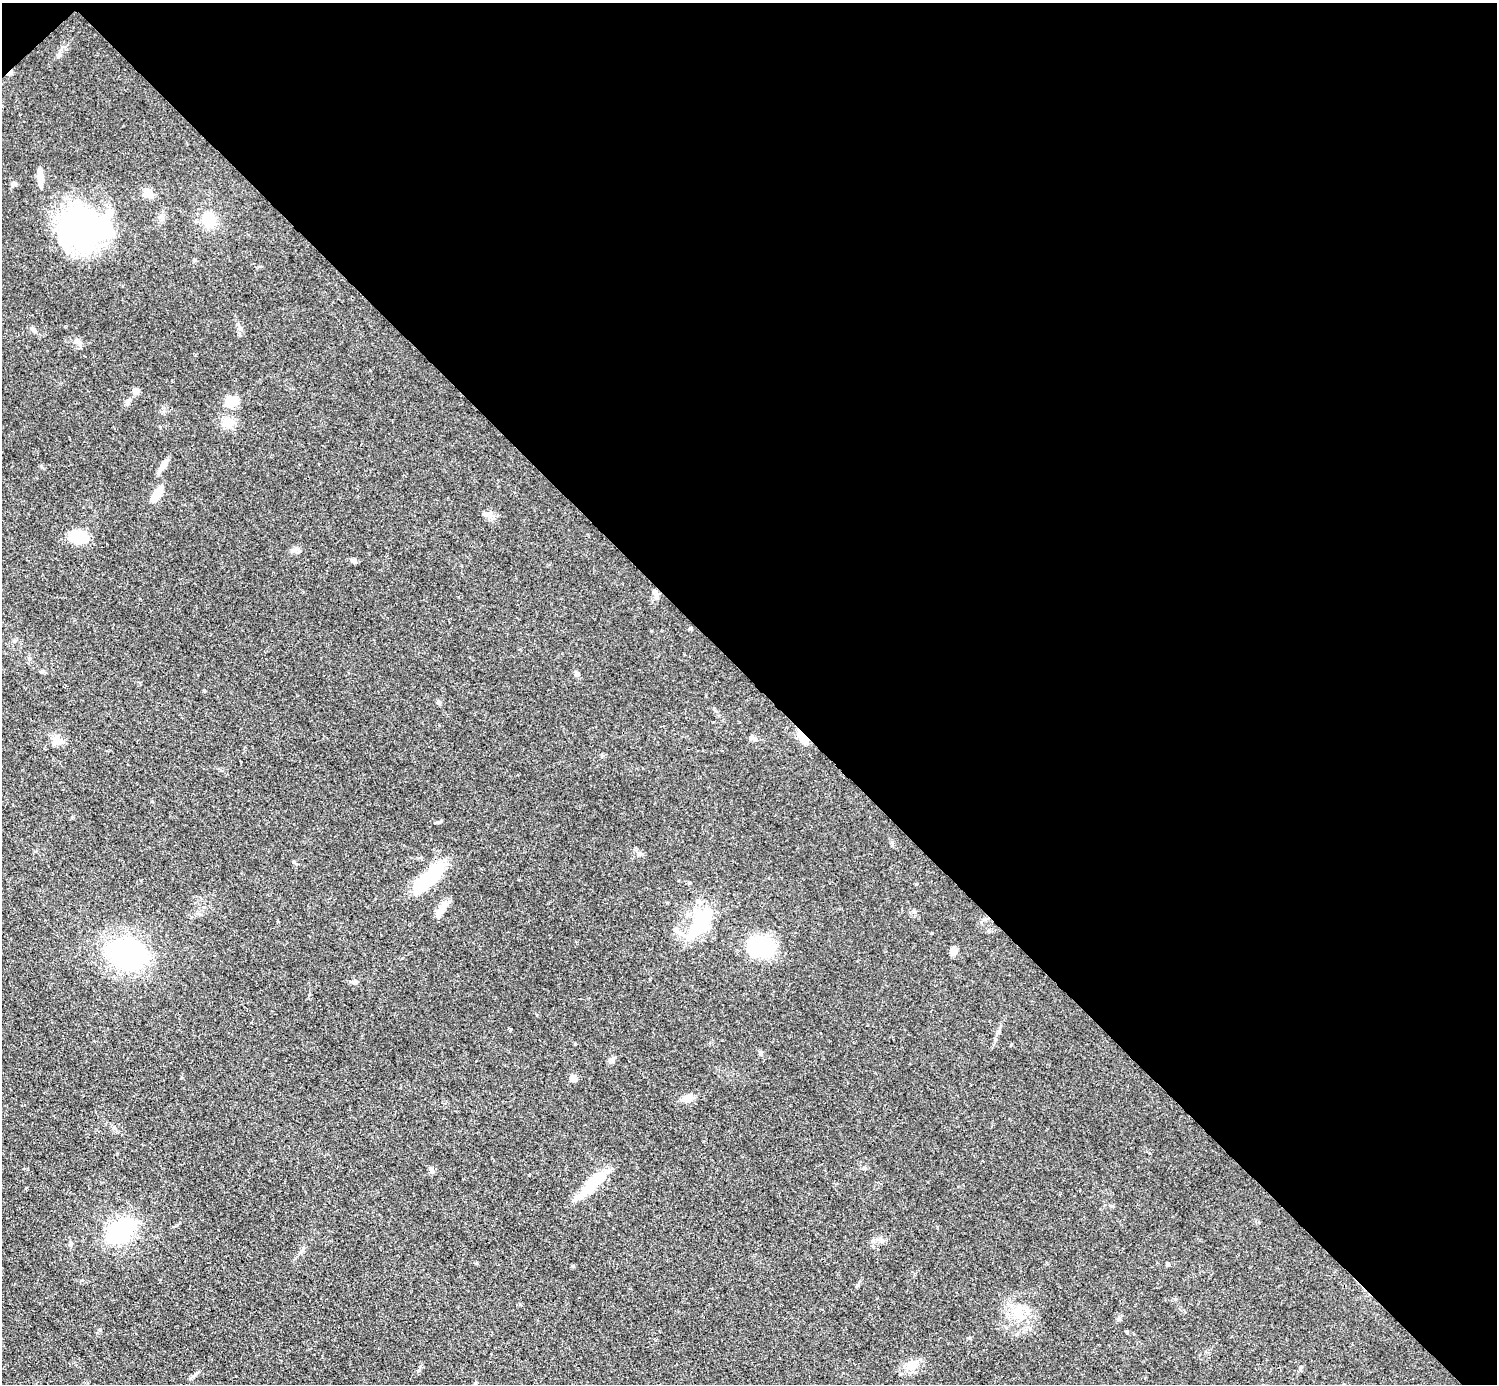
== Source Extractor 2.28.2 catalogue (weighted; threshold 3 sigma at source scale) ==
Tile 3 of 4 x 4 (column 3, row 1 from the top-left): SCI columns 2990-4484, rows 4442-5823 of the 5980 x 5979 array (HDU 1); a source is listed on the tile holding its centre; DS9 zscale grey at full resolution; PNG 1499 x 1386 px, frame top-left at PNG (2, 3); no overlay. Shown black and unused: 49% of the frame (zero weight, under 3 of 4 exposures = <1% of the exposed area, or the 3 px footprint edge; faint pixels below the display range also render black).
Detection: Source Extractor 2.28.2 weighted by HDU 2 'WHT'; one run over the whole footprint, this tile lists its part. Background 0.049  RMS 0.0048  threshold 0.0217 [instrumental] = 3 sigma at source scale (4.5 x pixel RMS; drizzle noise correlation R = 1.50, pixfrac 1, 0.05/0.05 arcsec/px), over >= 5 px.
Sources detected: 47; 3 inside a brighter object's white glare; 1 cosmic-ray / hot-pixel residue — not listed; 2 inside a brighter listed object's ellipse — not listed separately; the other 41 listed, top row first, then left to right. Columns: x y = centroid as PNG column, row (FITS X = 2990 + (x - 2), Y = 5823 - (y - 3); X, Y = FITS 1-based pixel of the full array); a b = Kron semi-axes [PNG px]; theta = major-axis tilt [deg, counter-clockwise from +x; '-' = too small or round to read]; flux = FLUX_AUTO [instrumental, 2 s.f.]
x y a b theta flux
40 178 17 7 -84 4.7
14 184 7 6 - 1.1
148 193 8 8 - 5.8
209 220 16 14 -45 12
81 226 47 39 -77 100
34 330 10 4 -45 1.1
77 342 11 6 -12 1.8
136 391 7 6 - 2.8
232 401 18 11 23 5.8
229 422 12 11 - 6
163 465 19 6 55 3.2
157 494 16 7 59 8.4
78 537 17 11 -15 16
294 550 8 6 -18 1.5
354 561 7 5 -30 1.3
655 594 14 6 -66 2.1
691 628 5 4 - 0.53
577 674 7 6 - 1.4
439 703 6 5 - 0.81
754 738 9 4 -8 1.1
803 738 17 7 -57 5.1
57 740 12 11 - 4.5
431 877 43 17 52 22
441 909 26 7 49 4.1
705 920 54 22 43 29
762 947 20 16 15 35
953 951 10 8 81 2
127 954 40 31 -23 65
355 982 7 6 - 1.3
761 1053 6 5 - 0.9
611 1060 7 6 - 2
573 1078 5 5 - 4.6
687 1098 14 8 11 3.9
431 1170 10 5 -63 1.3
593 1183 43 11 44 16
120 1231 23 14 36 56
71 1243 8 4 89 0.87
302 1250 14 2 52 1
1168 1264 4 4 - 1.1
1018 1314 15 12 -32 7
912 1366 18 11 -5 5.2
Overlapping masked pixels (flux is a lower limit): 1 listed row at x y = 803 738
Unlisted compact peaks at least as high as the median listed source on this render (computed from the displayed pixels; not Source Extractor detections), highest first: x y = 193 1376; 437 822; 529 1175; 204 690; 642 854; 932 933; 41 466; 537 1015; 419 1370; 1119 1319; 241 328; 892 842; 160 427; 857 1285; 575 1044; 916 884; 520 1304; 1175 1299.